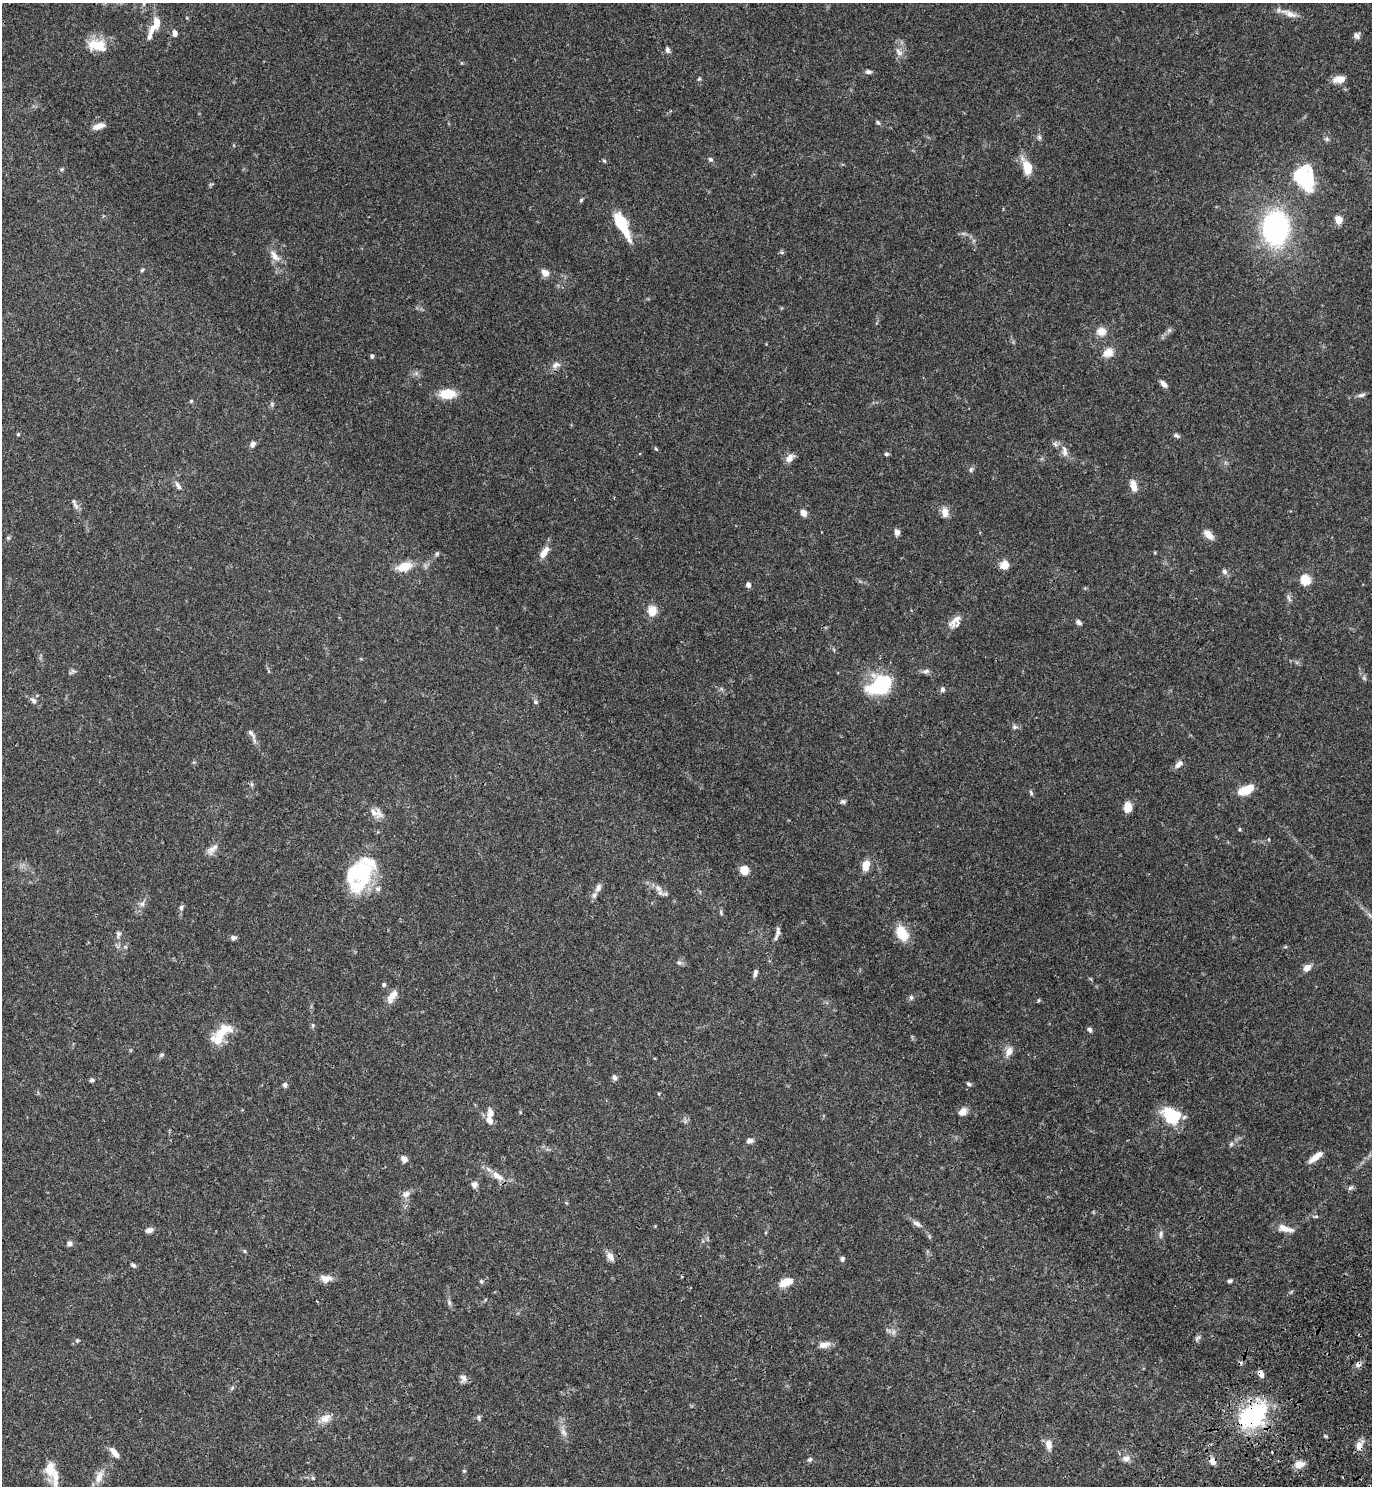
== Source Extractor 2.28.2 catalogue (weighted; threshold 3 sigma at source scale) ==
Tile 6 of 4 x 4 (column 2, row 2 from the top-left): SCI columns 1759-3128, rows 3058-4541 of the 6120 x 6120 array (HDU 1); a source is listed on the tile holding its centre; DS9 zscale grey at full resolution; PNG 1374 x 1488 px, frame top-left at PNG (2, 3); no overlay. Shown black and unused: <1% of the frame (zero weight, under 3 of 4 exposures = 6% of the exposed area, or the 3 px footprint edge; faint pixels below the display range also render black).
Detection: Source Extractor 2.28.2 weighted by HDU 2 'WHT'; one run over the whole footprint, this tile lists its part. Background 0.0581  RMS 0.0031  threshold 0.0138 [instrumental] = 3 sigma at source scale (4.5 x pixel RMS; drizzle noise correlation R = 1.50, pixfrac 1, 0.05/0.05 arcsec/px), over >= 5 px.
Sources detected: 176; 1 too faint to see at this stretch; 4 inside a brighter object's white glare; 2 cosmic-ray / hot-pixel residue — not listed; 8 inside a brighter listed object's ellipse — not listed separately; the other 161 listed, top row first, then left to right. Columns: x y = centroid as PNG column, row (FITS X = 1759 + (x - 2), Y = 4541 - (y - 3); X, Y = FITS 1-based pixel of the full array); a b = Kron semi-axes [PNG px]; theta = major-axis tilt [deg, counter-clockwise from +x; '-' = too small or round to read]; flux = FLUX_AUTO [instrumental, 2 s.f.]
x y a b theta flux
1289 14 25 8 -21 2.6
152 29 33 7 72 3.8
175 33 6 5 - 1.4
1357 35 9 7 -62 1
97 45 24 14 -8 7
667 50 8 5 -79 0.89
899 52 14 7 -54 1.7
868 72 7 5 -2 0.89
699 79 5 4 - 0.39
1340 79 14 8 12 3
878 123 7 5 -39 0.56
99 126 16 7 17 2.3
1039 137 7 5 -77 0.7
1327 139 7 5 -21 0.62
710 159 7 5 -30 0.58
604 161 5 4 - 0.36
1027 168 18 11 -77 5
62 169 5 4 - 0.38
1305 178 32 20 -89 16
581 200 5 5 - 0.42
1339 220 5 5 - 6.5
621 223 24 9 -63 15
1276 228 22 18 82 72
274 256 17 8 -52 2.9
142 270 5 4 - 0.44
545 273 8 7 - 2.4
1169 330 7 6 - 0.73
1101 331 12 10 -10 2.9
1108 353 14 11 27 3
372 356 6 4 -80 0.58
556 365 13 8 28 1.8
1163 384 9 5 -48 1.6
447 394 15 9 1 7.2
1361 395 10 5 16 0.89
191 401 5 4 - 0.34
18 434 4 4 - 0.33
1176 436 8 5 -19 0.73
253 444 7 6 - 1.2
1055 444 7 6 - 0.82
656 449 5 4 - 0.36
1064 451 17 7 -81 1.8
886 454 6 5 - 0.56
789 458 13 8 42 1.9
971 470 8 5 64 0.63
178 485 13 6 -58 1.2
1133 486 12 7 -74 3.4
74 501 9 6 -55 0.87
945 512 13 9 -84 2.3
803 513 6 5 - 2.4
897 532 7 6 - 1.4
1208 535 13 7 -43 2.6
8 538 5 5 - 0.47
544 552 17 7 54 2.7
437 554 7 5 68 0.52
1004 565 9 8 - 3.7
404 567 18 10 16 5
1224 572 7 6 - 0.96
1305 580 6 5 - 19
748 585 5 4 - 1.6
1289 598 11 4 -65 0.71
652 611 12 10 -89 3.7
955 622 20 11 47 2.9
1079 622 7 5 -46 0.92
73 671 9 4 -22 0.62
926 671 10 6 16 0.95
1364 678 6 5 - 0.56
882 685 25 18 16 25
942 690 6 5 - 0.98
33 701 11 7 -47 1.1
536 702 7 5 -34 0.58
1014 727 7 6 - 0.75
251 734 16 6 -52 1.5
1179 764 13 7 46 1.5
251 784 6 4 -71 0.5
1246 790 18 8 26 6.7
1031 793 7 4 -64 0.52
843 801 7 6 - 0.67
1127 807 11 8 86 3.5
376 813 19 11 -21 2.8
1240 829 5 4 - 0.38
212 849 19 7 36 1.9
865 865 10 7 70 4
744 870 5 5 - 13
362 873 36 25 86 19
598 888 10 7 64 1.3
658 888 14 7 -45 2
142 904 8 6 62 1.1
181 908 7 6 - 0.77
721 913 8 4 -65 0.52
778 932 15 5 -86 1.2
902 933 17 11 -61 7.2
118 934 10 7 79 0.91
233 938 7 6 - 0.91
679 963 7 6 - 0.76
1307 968 10 7 37 1.8
755 973 10 5 77 0.92
384 985 6 5 - 0.51
392 996 20 9 55 2.7
911 997 6 5 - 0.62
313 1025 7 4 85 0.49
1089 1030 6 5 - 0.81
222 1032 32 12 37 7.5
1009 1051 13 9 66 2.2
161 1055 7 5 31 0.57
614 1078 7 6 - 0.91
92 1080 7 4 9 0.54
969 1084 6 5 - 0.54
285 1085 7 5 73 0.86
659 1094 5 3 - 0.28
963 1112 10 7 43 2.3
1171 1116 22 16 -37 11
489 1120 11 8 -53 2.2
750 1141 8 6 11 1.1
1231 1144 7 5 47 0.61
1316 1157 18 6 38 3.2
404 1159 9 7 -49 1.6
497 1176 18 8 -35 3.4
474 1184 8 7 - 1.3
1351 1188 8 5 39 0.67
406 1194 12 8 25 1.6
566 1203 5 4 - 0.28
1316 1216 8 4 1 0.48
917 1224 13 7 -27 1.3
655 1226 4 4 - 0.25
1285 1228 21 8 -14 3
149 1230 9 6 15 1.4
1161 1234 11 5 86 0.98
69 1244 7 6 - 1.1
245 1251 6 4 -61 0.38
610 1256 13 7 -53 1.9
842 1259 6 5 - 0.75
133 1265 7 4 -31 0.61
326 1278 14 9 -3 2.5
481 1281 6 5 - 0.51
1230 1281 5 4 - 0.64
786 1282 16 9 22 3.9
449 1303 8 5 -64 0.82
1198 1338 11 5 46 0.77
77 1341 5 4 - 0.4
824 1345 16 8 13 2.2
1358 1365 8 7 - 0.95
1261 1374 8 5 -56 1.8
463 1378 10 8 -88 1.5
232 1388 8 4 46 0.52
1253 1415 10 8 38 120
325 1418 16 11 28 2.9
479 1418 7 5 -71 0.59
563 1432 12 6 -56 1.5
1325 1436 5 4 - 0.35
1049 1445 14 9 -80 2.1
1359 1446 10 8 90 2.3
1272 1452 2 2 - 0.25
114 1453 15 6 -52 2
1126 1458 11 9 5 1.7
810 1459 7 6 - 0.59
1213 1461 8 7 - 2.3
1299 1464 12 8 16 2.6
50 1469 19 11 87 4.7
464 1471 5 4 - 0.32
99 1477 21 9 70 2.9
313 1478 5 5 - 0.47
Overlapping masked pixels (flux is a lower limit): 5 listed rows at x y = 1358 1365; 1261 1374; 1253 1415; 1359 1446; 1213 1461